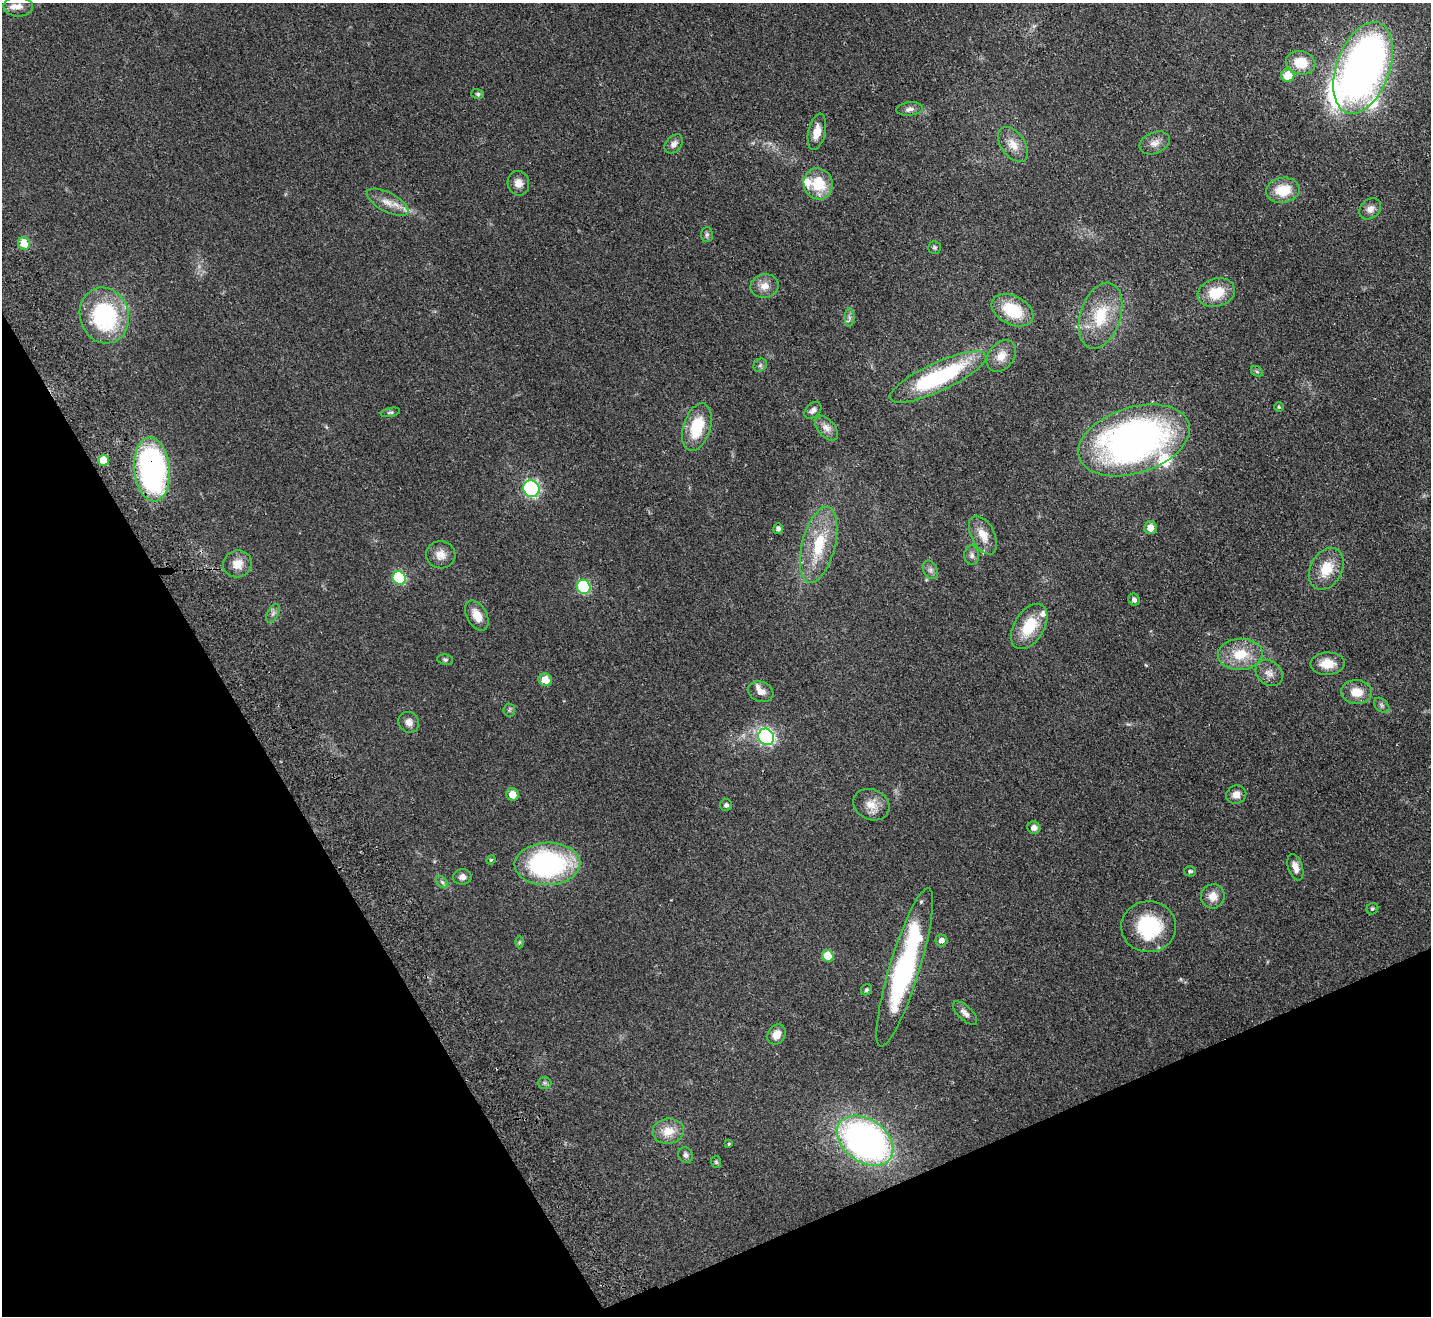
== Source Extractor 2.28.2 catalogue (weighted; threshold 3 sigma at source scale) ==
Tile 14 of 4 x 4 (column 2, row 4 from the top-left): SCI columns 1480-2908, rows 321-1634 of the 5819 x 5764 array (HDU 1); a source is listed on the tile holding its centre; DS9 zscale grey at full resolution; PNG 1433 x 1318 px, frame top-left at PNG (2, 3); each listed source drawn as its Kron ellipse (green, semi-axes under 4 px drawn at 4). Shown black and unused: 24% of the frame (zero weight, under 2 of 3 exposures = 3% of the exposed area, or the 3 px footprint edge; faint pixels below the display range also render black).
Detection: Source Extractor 2.28.2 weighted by HDU 2 'WHT'; one run over the whole footprint, this tile lists its part. Background 0.0667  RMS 0.0072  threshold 0.0326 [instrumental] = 3 sigma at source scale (4.5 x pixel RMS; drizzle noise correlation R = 1.50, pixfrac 1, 0.05/0.05 arcsec/px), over >= 5 px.
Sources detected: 97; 7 inside a brighter listed object's ellipse — not listed separately; the other 90 listed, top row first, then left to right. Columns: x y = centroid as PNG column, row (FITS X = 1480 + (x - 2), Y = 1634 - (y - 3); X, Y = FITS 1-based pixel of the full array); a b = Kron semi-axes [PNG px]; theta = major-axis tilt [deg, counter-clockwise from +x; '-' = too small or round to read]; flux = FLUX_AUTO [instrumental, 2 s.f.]
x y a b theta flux
18 7 15 10 -2 5
1301 63 15 11 -14 18
1363 68 48 26 70 420
1288 75 7 6 - 16
478 94 6 5 - 1.2
910 109 13 6 7 3.4
817 132 18 8 77 7.9
1155 143 16 10 23 5.4
674 144 11 7 47 3.7
1013 145 19 12 -54 9.4
518 183 12 11 - 5.6
818 184 16 14 -71 22
1283 190 17 12 9 17
387 202 23 9 -27 8.2
1370 209 12 9 40 4.3
707 235 7 6 - 1.6
24 243 6 5 - 17
934 248 6 6 - 1.3
765 286 14 12 13 6.6
1216 293 19 14 16 19
1012 310 22 14 -27 28
104 315 28 24 -73 77
1100 316 34 20 72 30
849 317 9 5 90 2
1001 356 17 12 51 8.3
760 365 7 6 - 1.6
1257 371 6 4 -30 1.2
938 377 53 14 24 85
1279 407 4 4 - 0.83
813 410 10 6 44 2.8
390 412 10 4 12 1.3
697 427 24 13 73 27
826 428 14 8 -50 5
1134 440 57 33 18 300
104 460 5 5 - 14
152 469 32 18 -84 170
531 489 8 8 - 100
1150 527 6 6 - 7.8
778 529 5 4 - 2
983 535 21 11 -62 10
819 545 39 16 76 32
441 555 15 13 -7 7.5
972 555 10 7 -85 2.6
237 564 14 13 - 8.1
1326 569 22 16 61 17
930 570 10 7 -62 2.4
399 578 7 6 - 46
584 587 7 6 - 45
1134 600 6 5 - 2.1
273 613 10 5 63 2.2
477 615 16 10 -60 9.3
1029 627 25 15 59 23
1240 654 22 15 3 20
445 660 8 5 -10 1.2
1327 664 17 11 1 12
1269 673 15 11 -38 5.5
545 680 7 6 - 10
761 692 13 10 -23 5
1357 692 15 12 -5 12
1382 705 9 6 -42 1.9
509 710 6 6 - 1.4
409 722 11 10 - 4.2
766 737 8 7 - 110
513 794 6 6 - 8.7
1236 794 10 9 - 4.7
726 805 6 6 - 1.7
871 805 19 15 -26 9.1
1034 828 6 6 - 4.2
491 860 5 4 - 0.72
547 864 33 21 2 120
1295 867 14 7 -72 4.8
1190 871 6 5 - 1.3
462 877 9 7 8 3.3
442 882 7 4 -45 1.6
1213 896 12 11 - 7.4
1372 909 6 5 - 1.1
1149 927 27 25 1 46
941 940 6 6 - 3.2
519 942 6 4 89 0.84
828 956 6 5 - 16
905 967 83 15 73 130
866 990 6 5 - 1.2
965 1013 15 7 -44 3.7
776 1034 10 8 58 6.4
545 1083 7 6 - 1.5
668 1131 15 12 8 11
865 1141 31 21 -35 280
729 1144 3 3 - 0.67
686 1155 8 7 - 2.3
716 1162 6 5 - 1.2
Overlapping masked pixels (flux is a lower limit): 1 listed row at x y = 152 469
Isophote crosses this tile's border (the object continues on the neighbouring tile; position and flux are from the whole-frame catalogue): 1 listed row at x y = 1363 68